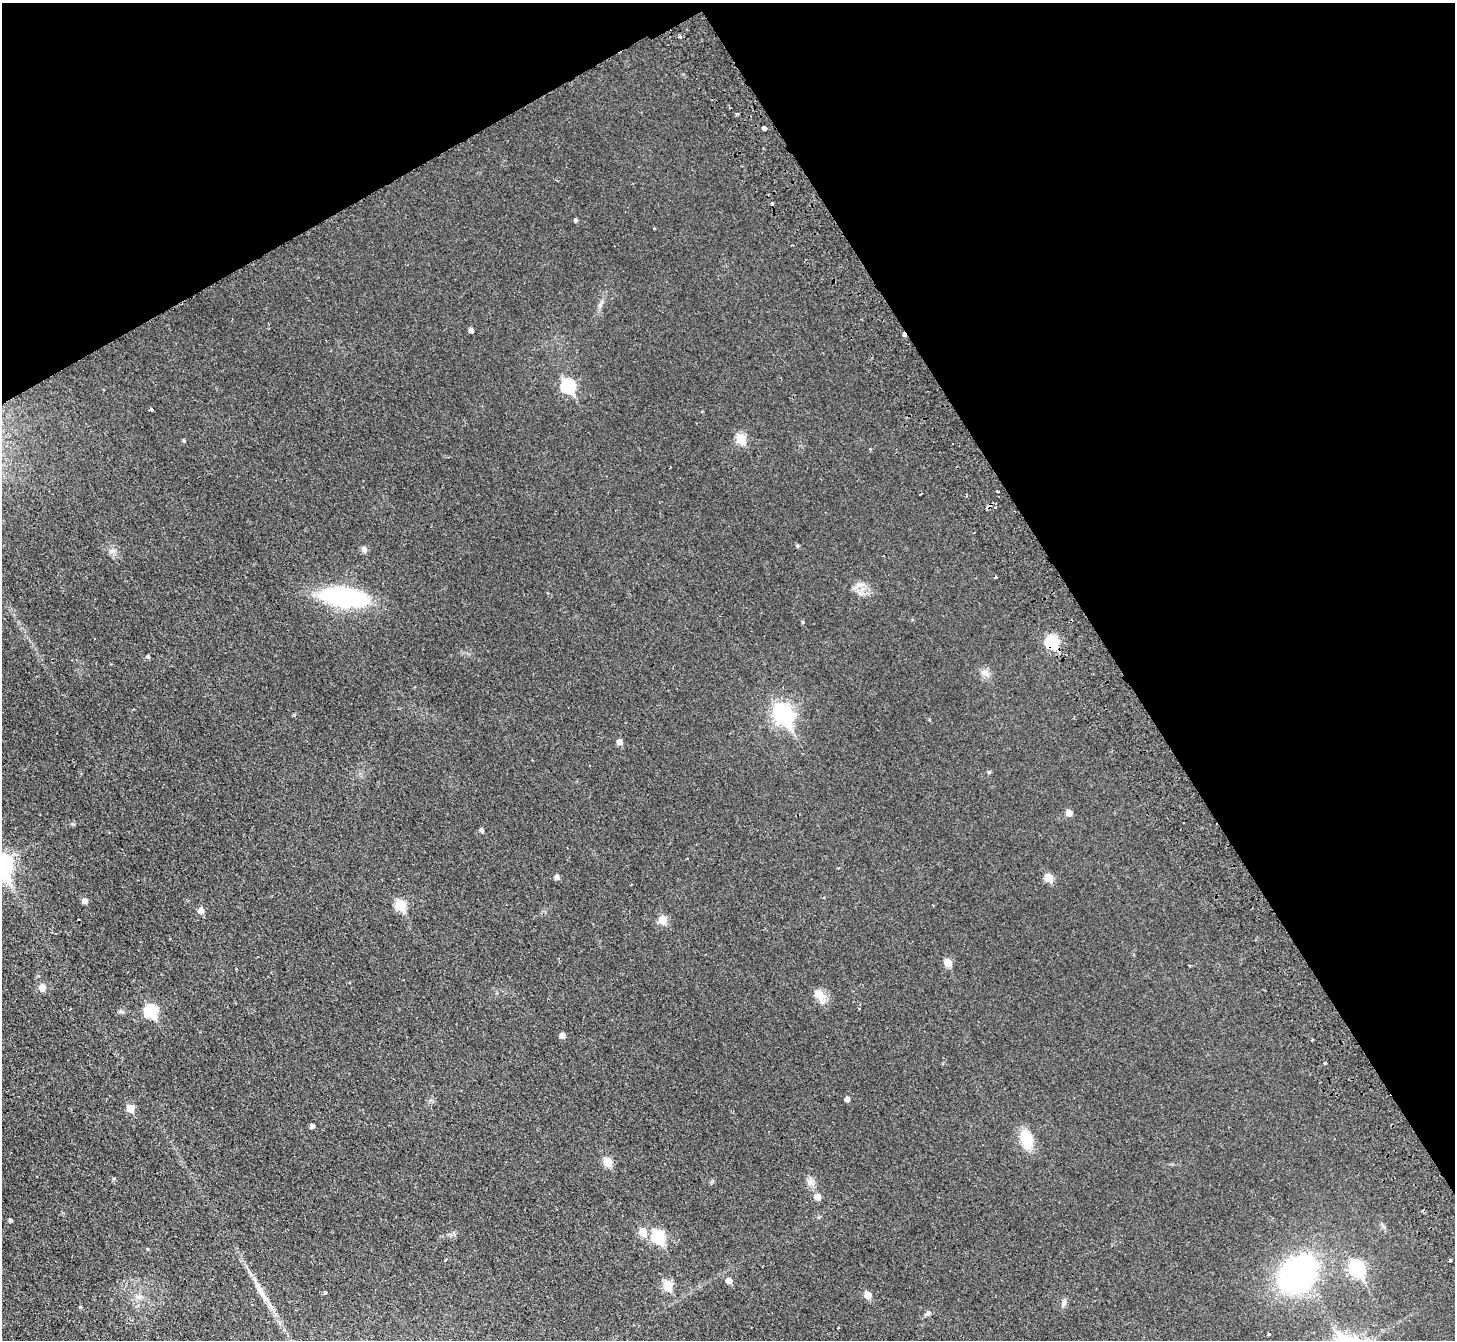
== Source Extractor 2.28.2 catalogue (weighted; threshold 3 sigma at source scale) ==
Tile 3 of 4 x 4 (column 3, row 1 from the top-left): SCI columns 2961-4413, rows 4342-5679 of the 5919 x 5874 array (HDU 1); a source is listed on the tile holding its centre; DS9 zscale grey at full resolution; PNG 1457 x 1342 px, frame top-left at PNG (2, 3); no overlay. Shown black and unused: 31% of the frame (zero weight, under 2 of 3 exposures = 3% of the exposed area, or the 3 px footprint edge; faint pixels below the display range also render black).
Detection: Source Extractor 2.28.2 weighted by HDU 2 'WHT'; one run over the whole footprint, this tile lists its part. Background 0.0344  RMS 0.0052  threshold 0.0234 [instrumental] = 3 sigma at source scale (4.5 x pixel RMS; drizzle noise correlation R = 1.50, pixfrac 1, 0.05/0.05 arcsec/px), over >= 5 px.
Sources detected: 71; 6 cosmic-ray / hot-pixel residue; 1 long thin detection or spike segment (spike, bleed or trail) — not listed; the other 64 listed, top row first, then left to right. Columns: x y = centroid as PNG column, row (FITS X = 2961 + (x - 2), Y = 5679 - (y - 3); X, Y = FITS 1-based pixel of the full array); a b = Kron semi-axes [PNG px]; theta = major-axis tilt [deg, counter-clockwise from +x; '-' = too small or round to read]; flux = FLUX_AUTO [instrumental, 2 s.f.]
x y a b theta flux
764 128 4 3 - 7.8
772 204 3 3 - 1.7
576 220 4 4 - 1
471 330 4 4 - 1.7
568 386 7 7 - 56
151 409 4 3 - 1.5
702 411 3 3 - 0.44
741 439 6 5 - 21
184 441 5 4 - 0.63
998 492 3 3 - 0.82
988 507 7 5 45 2.1
995 507 4 3 - 0.62
797 545 5 4 - 0.67
364 549 8 7 - 1.8
858 585 11 5 22 2.1
345 597 45 19 -7 63
803 622 4 4 - 0.57
1052 642 7 6 - 43
148 657 5 4 - 0.99
985 673 10 7 45 2.5
783 714 9 7 -59 200
619 742 5 5 - 2.7
989 772 6 3 18 0.59
1069 813 6 5 - 3.5
482 830 5 5 - 1.1
838 868 3 3 - 0.38
557 877 5 5 - 1.9
1048 877 6 5 - 11
85 901 5 5 - 2.8
401 905 6 6 - 23
201 911 6 5 - 3.5
663 919 6 6 - 10
948 963 6 5 - 7.9
1189 965 3 2 - 0.64
42 988 6 5 - 6.3
819 995 15 11 -45 5.5
70 1009 3 2 - 0.37
151 1011 7 6 - 47
562 1035 5 5 - 2.9
1312 1040 3 2 - 0.55
1325 1063 3 3 - 2.7
847 1099 4 4 - 2
130 1108 6 5 - 8.5
313 1126 4 4 - 1.7
1026 1139 22 12 -72 13
608 1162 6 5 - 13
811 1182 12 7 -37 2.5
817 1197 5 5 - 5.3
11 1220 3 3 - 0.93
643 1232 6 6 - 8.4
658 1237 7 6 - 40
148 1249 3 3 - 1
1450 1260 3 3 - 1.9
763 1266 2 2 - 0.31
1357 1269 8 7 - 87
1298 1274 32 25 46 110
729 1281 5 5 - 3.4
668 1285 6 5 - 21
325 1292 4 3 - 1
868 1295 6 5 - 6.5
138 1297 7 4 -18 1.3
1064 1302 10 6 76 1.9
928 1313 9 5 31 1.3
1269 1334 4 3 - 1.2
Overlapping masked pixels (flux is a lower limit): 2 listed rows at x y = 988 507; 1052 642
Unlisted compact peaks at least as high as the median listed source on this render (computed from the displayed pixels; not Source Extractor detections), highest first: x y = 80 1307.